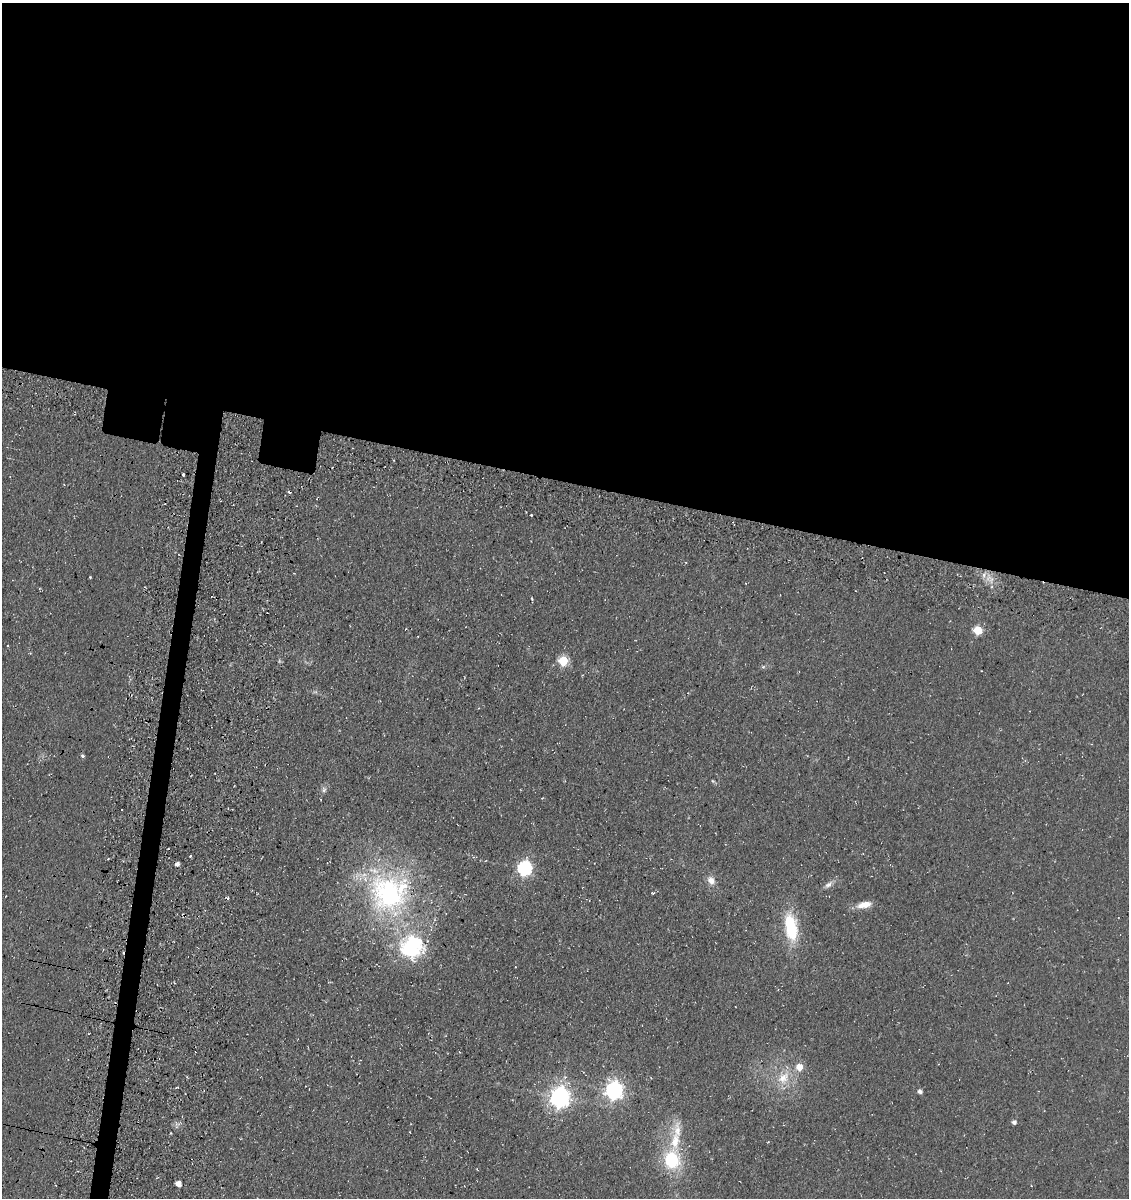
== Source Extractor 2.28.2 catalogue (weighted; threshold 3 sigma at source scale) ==
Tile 3 of 4 x 4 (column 3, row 1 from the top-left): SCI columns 2602-3728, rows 3738-4933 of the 5093 x 5080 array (HDU 1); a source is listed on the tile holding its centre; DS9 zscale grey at full resolution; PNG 1131 x 1200 px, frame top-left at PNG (2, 3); no overlay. Shown black and unused: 42% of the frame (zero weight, under 3 of 4 exposures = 11% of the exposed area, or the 3 px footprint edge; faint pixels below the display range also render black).
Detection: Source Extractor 2.28.2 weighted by HDU 2 'WHT'; one run over the whole footprint, this tile lists its part. Background 0.068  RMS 0.009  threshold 0.0407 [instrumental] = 3 sigma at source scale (4.5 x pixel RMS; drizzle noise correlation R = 1.50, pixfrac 1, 0.05/0.05 arcsec/px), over >= 5 px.
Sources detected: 36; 1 cosmic-ray / hot-pixel residue — not listed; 3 inside a brighter listed object's ellipse — not listed separately; the other 32 listed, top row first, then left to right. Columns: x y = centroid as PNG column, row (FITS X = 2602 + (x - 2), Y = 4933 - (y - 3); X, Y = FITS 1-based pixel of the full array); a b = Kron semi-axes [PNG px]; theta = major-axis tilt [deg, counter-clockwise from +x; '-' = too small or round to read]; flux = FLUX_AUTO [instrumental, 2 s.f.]
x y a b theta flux
183 474 3 3 - 2.7
289 492 4 2 - 1.5
531 515 3 2 - 2.1
984 575 7 6 - 3.3
90 577 3 3 - 0.7
532 598 4 3 - 1
978 630 5 5 - 35
563 661 5 5 - 50
763 667 6 4 0 1.3
315 692 6 4 16 1.4
83 756 4 4 - 1.6
713 781 5 4 - 1
324 790 8 5 64 2.5
190 856 3 3 - 0.95
177 864 4 4 - 3.8
524 868 6 6 - 180
711 881 11 9 -50 6.4
828 885 13 6 41 4.2
388 893 60 52 -60 180
653 893 4 3 - 0.89
864 905 18 7 11 10
791 927 33 14 -81 44
174 983 3 2 - 0.79
783 1078 21 15 53 19
614 1090 7 7 - 370
920 1091 5 4 - 2.9
560 1097 8 7 - 530
1014 1122 4 4 - 3.1
676 1137 47 11 81 28
672 1160 17 15 -83 49
477 1169 4 2 - 0.58
179 1184 5 5 - 6.1